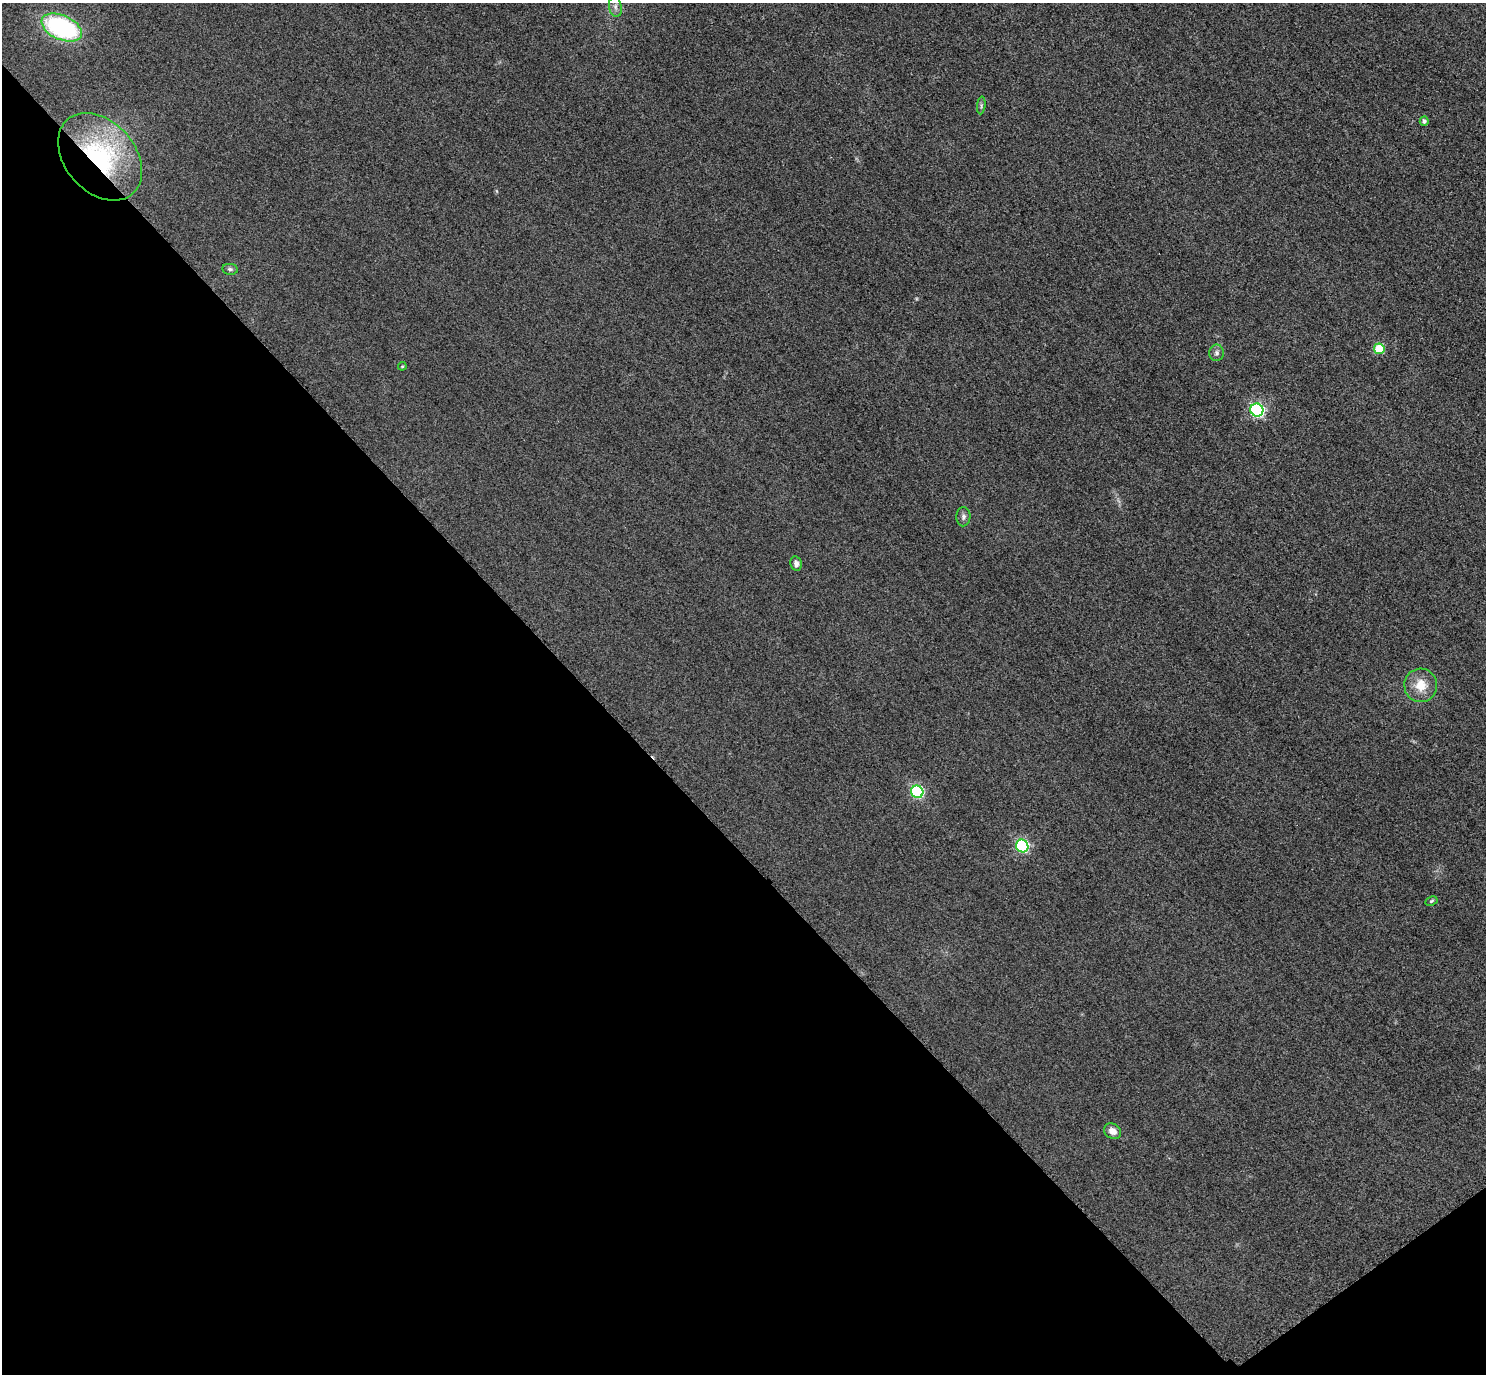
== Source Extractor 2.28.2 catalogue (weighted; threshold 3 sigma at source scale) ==
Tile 14 of 4 x 4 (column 2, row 4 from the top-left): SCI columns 1515-2998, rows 326-1697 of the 5997 x 5994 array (HDU 1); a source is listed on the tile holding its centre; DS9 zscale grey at full resolution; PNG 1488 x 1376 px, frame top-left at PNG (2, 3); each listed source drawn as its Kron ellipse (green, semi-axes under 4 px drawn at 4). Shown black and unused: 41% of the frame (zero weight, under 3 of 4 exposures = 3% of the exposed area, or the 3 px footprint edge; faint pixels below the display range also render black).
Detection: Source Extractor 2.28.2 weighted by HDU 2 'WHT'; one run over the whole footprint, this tile lists its part. Background 0.0464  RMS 0.017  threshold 0.0787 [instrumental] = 3 sigma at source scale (4.5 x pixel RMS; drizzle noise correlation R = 1.50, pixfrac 1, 0.05/0.05 arcsec/px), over >= 5 px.
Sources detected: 17; all 17 listed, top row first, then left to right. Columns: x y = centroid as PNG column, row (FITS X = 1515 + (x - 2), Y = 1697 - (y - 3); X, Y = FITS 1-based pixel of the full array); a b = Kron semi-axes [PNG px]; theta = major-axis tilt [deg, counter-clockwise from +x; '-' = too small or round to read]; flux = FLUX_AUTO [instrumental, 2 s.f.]
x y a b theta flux
615 7 10 6 -80 7.6
62 28 21 12 -24 260
981 105 9 3 85 3.3
1424 121 4 4 - 5.2
100 157 49 35 -49 250
230 269 8 5 -9 3.8
1379 349 5 5 - 57
1217 353 8 7 - 5.8
402 366 4 4 - 2
1257 410 6 6 - 330
963 517 9 7 87 5.8
796 564 7 5 -77 7.9
1421 685 17 16 - 33
917 792 6 6 - 240
1022 846 6 6 - 250
1431 901 6 4 28 2.3
1113 1131 9 7 -32 13
Overlapping masked pixels (flux is a lower limit): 1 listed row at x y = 100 157